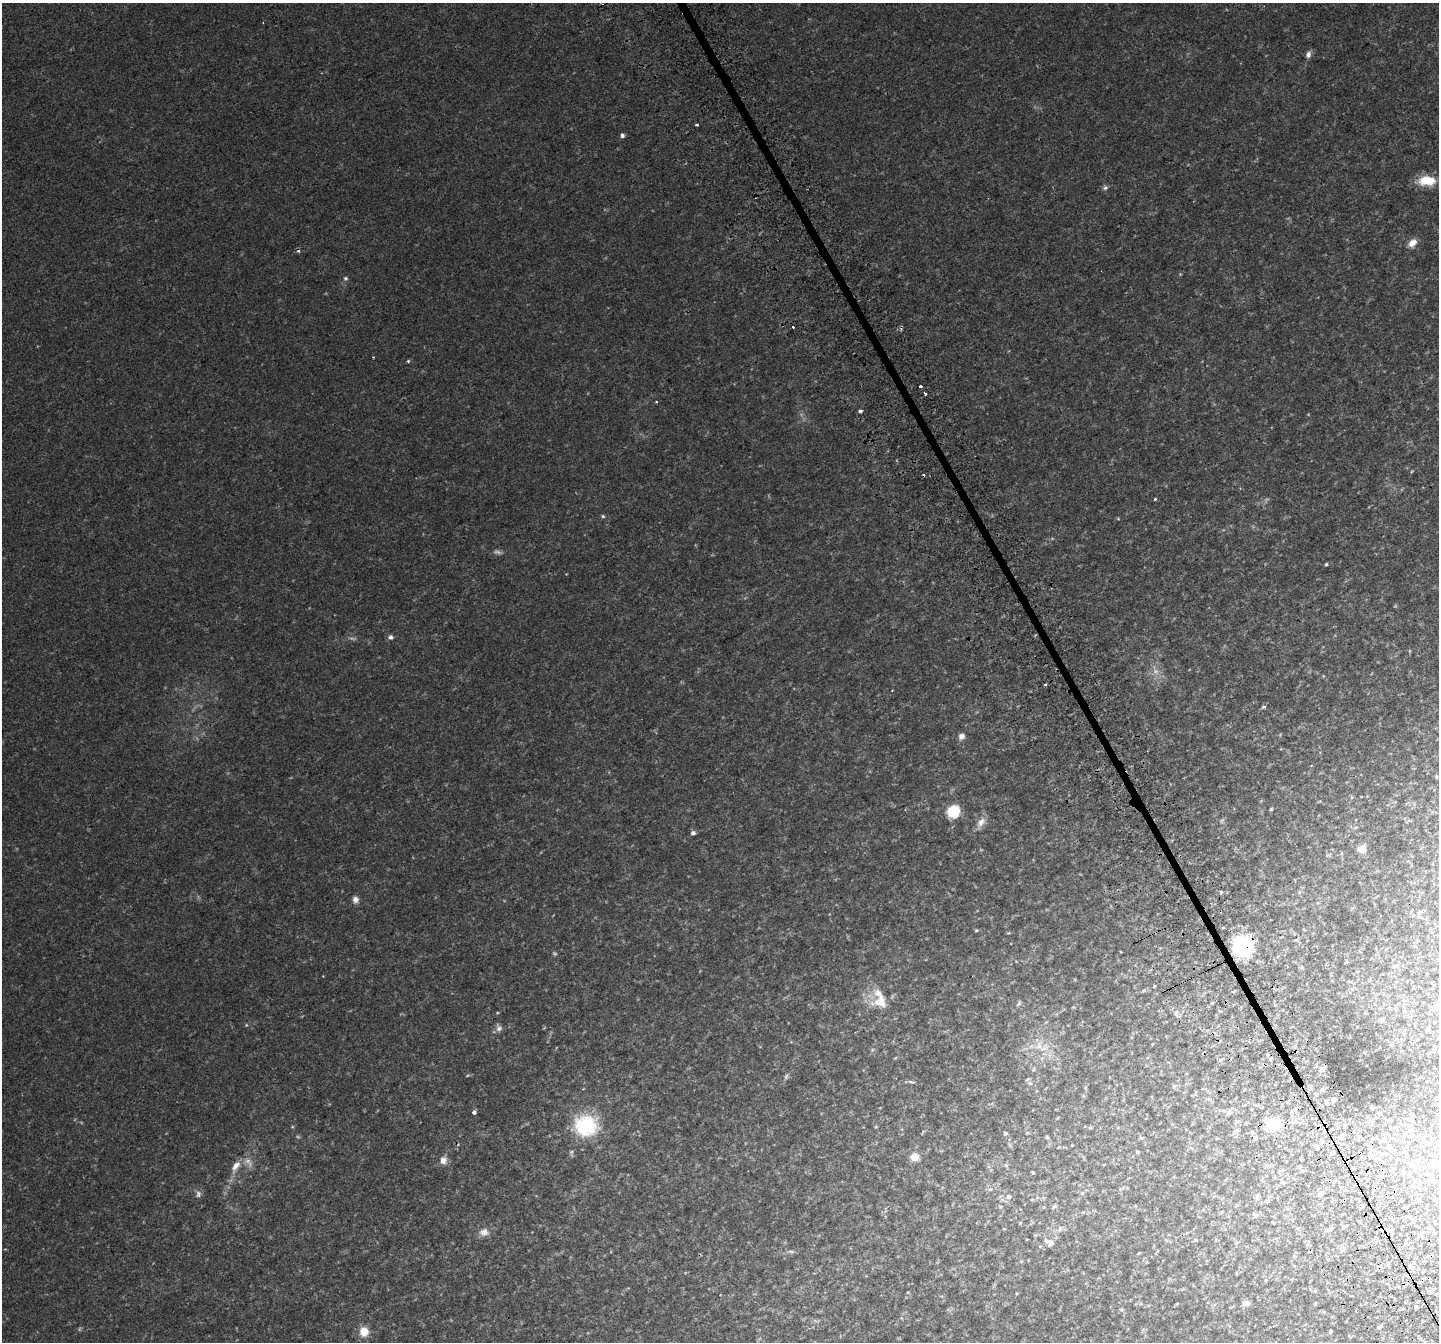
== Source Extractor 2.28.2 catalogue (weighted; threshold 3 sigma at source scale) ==
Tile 6 of 4 x 4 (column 2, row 2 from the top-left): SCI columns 1488-2924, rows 2892-4231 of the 5856 x 5728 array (HDU 1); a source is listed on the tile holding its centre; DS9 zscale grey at full resolution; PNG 1441 x 1344 px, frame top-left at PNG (2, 3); no overlay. Shown black and unused: <1% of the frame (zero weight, under 2 of 3 exposures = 3% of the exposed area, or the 3 px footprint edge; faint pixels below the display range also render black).
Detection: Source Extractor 2.28.2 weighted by HDU 2 'WHT'; one run over the whole footprint, this tile lists its part. Background 0.0234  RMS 0.0058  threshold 0.0261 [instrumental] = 3 sigma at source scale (4.5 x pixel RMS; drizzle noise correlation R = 1.50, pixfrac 1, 0.0396/0.0396 arcsec/px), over >= 5 px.
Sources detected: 126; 10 too faint to see at this stretch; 6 cosmic-ray / hot-pixel residue — not listed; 3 inside a brighter listed object's ellipse — not listed separately; the other 107 listed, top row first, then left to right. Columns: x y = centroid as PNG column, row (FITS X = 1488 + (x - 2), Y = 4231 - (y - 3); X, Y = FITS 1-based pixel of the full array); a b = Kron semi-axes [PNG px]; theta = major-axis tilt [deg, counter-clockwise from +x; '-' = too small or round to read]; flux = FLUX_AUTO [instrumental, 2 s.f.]
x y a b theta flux
1308 54 9 6 72 2.3
696 125 3 3 - 3
622 135 4 4 - 1.7
1427 181 21 11 2 12
1105 188 7 6 - 1.3
1412 243 11 8 42 4.4
1180 274 4 4 - 0.51
345 278 7 6 - 1.1
373 357 3 3 - 0.57
408 361 4 4 - 0.65
921 386 3 3 - 5.2
925 393 4 2 - 0.93
656 402 3 3 - 1.8
860 411 3 3 - 5.2
1155 499 4 4 - 0.56
603 516 5 4 - 0.75
1118 519 5 3 - 0.51
1326 564 3 3 - 0.73
390 637 7 6 - 1.6
1409 651 6 4 90 0.53
1045 684 3 3 - 0.63
1264 707 3 3 - 4.6
961 736 7 6 - 2.7
1436 777 5 4 - 0.58
1271 809 4 3 - 0.61
953 811 12 11 - 17
981 822 16 8 54 4.5
693 833 5 5 - 1.9
1362 849 10 9 - 4.3
1221 892 3 3 - 2.7
1299 892 5 5 - 0.73
355 900 9 8 - 2.4
1419 913 7 5 70 1.2
976 930 5 4 - 0.61
1242 946 14 14 - 74
1346 962 5 3 - 0.52
1394 966 6 4 2 0.77
1302 967 6 4 90 0.7
1233 992 3 3 - 2.8
880 1001 23 17 10 13
1019 1003 10 4 54 1.1
1212 1003 4 3 - 0.65
1434 1007 8 6 64 1.8
1176 1013 9 4 72 1.2
499 1028 10 7 -71 2
1039 1046 17 15 70 11
1434 1048 5 4 - 0.78
1270 1059 5 3 - 0.69
1034 1069 6 4 89 0.85
1322 1069 6 6 - 2.2
911 1082 10 3 -9 1
1030 1083 7 6 - 1.5
1174 1086 5 4 - 0.72
1195 1092 6 3 71 0.53
1334 1099 6 5 - 1.6
1372 1108 5 4 - 0.58
474 1112 4 3 - 4.9
1229 1113 8 5 64 1.7
1412 1114 5 4 - 0.76
1273 1124 20 15 4 14
586 1126 30 27 -3 34
876 1127 5 3 - 0.45
1332 1129 5 3 - 0.54
1236 1131 10 4 23 0.97
1005 1133 5 4 - 0.85
1405 1133 10 7 85 2.2
1341 1136 7 6 - 1.7
1047 1137 4 4 - 0.89
1359 1137 6 5 - 1.1
1384 1140 7 7 - 3
1317 1147 6 5 - 1.3
1389 1147 10 8 -75 2.5
1138 1152 5 4 - 0.74
1333 1153 9 3 33 0.85
915 1157 5 5 - 19
1377 1159 10 5 -6 2.2
443 1160 11 9 -86 3.4
1345 1161 5 4 - 4.2
1006 1165 5 5 - 0.9
1433 1165 10 8 -77 2.8
236 1166 20 9 60 5.9
1033 1173 4 3 - 0.54
1409 1175 7 5 -45 1.4
1282 1182 6 4 -5 0.94
990 1189 6 4 1 0.81
198 1194 9 7 -90 1.9
1258 1196 6 6 - 1.2
1008 1197 7 6 - 1.7
1032 1199 6 4 1 0.59
1419 1200 6 5 - 0.76
1436 1200 6 3 71 0.66
1054 1206 8 4 38 0.96
1083 1212 7 4 45 0.72
1255 1216 7 6 - 1.3
1020 1223 5 4 - 0.52
1060 1229 9 6 73 2
484 1232 14 10 4 4.2
1051 1243 10 7 55 2.4
791 1251 9 4 -11 1.1
1139 1253 4 3 - 0.49
1411 1268 6 4 17 0.79
1266 1280 6 3 71 0.6
1246 1303 10 7 5 2.4
1121 1309 6 4 -19 0.67
1379 1327 7 4 11 0.98
1330 1331 3 3 - 0.8
364 1332 9 8 - 9.6
Overlapping masked pixels (flux is a lower limit): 3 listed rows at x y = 1242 946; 1273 1124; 1345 1161
Unlisted compact peaks at least as high as the median listed source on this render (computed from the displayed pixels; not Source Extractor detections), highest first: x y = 292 1127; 1154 986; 1009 933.